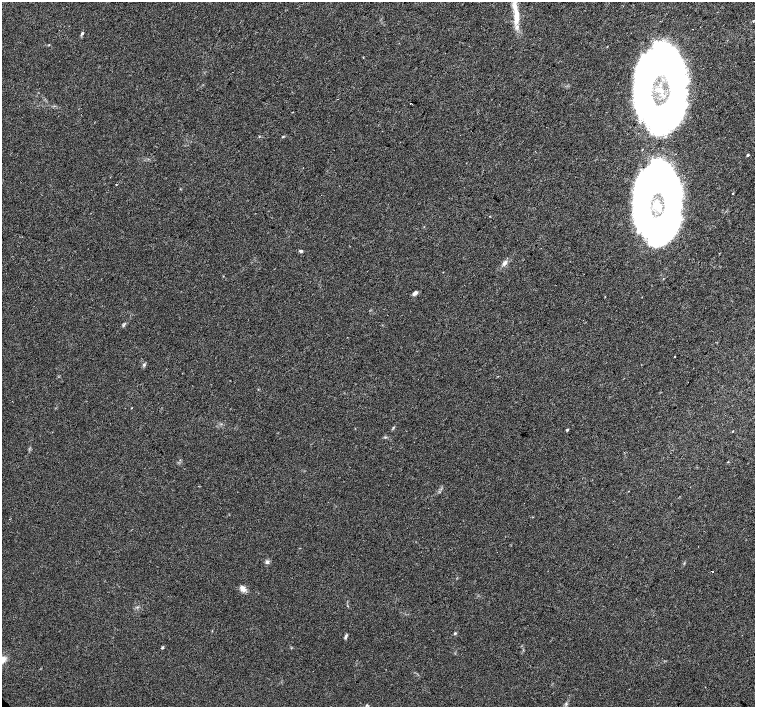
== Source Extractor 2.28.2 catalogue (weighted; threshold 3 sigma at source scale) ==
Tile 10 of 4 x 4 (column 2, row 3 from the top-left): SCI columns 1506-3010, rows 1562-2970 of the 6026 x 6006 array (HDU 1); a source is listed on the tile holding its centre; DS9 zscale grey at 2 x 2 block average (1 PNG px = mean of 2 x 2 image px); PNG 757 x 709 px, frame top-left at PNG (2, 2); no overlay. Shown black and unused: <1% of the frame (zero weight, under 2 of 3 exposures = <1% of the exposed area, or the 3 px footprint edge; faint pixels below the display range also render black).
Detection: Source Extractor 2.28.2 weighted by HDU 2 'WHT'; one run over the whole footprint, this tile lists its part. Background 0.0278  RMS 0.0046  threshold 0.0205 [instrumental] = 3 sigma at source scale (4.5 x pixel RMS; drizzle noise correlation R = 1.50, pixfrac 1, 0.0396/0.0396 arcsec/px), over >= 5 px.
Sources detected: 36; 4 inside a brighter object's white glare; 1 cosmic-ray / hot-pixel residue — not listed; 3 inside a brighter listed object's ellipse — not listed separately; the other 28 listed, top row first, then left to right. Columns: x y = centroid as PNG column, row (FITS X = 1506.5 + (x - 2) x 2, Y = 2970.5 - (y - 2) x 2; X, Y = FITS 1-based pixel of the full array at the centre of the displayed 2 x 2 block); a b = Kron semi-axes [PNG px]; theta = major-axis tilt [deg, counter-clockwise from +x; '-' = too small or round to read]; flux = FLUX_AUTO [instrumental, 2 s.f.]
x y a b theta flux
516 16 20 7 88 18
82 33 5 3 - 1.6
49 45 3 2 - 0.6
675 65 68 20 -81 190
647 112 34 18 -35 160
748 155 3 2 - 1.3
116 184 2 2 - 0.72
644 187 57 27 62 280
732 193 2 2 - 13
301 251 5 3 - 1.6
505 263 8 5 56 3.8
415 293 6 4 38 3.5
674 357 2 2 - 1.2
144 365 4 3 - 1.3
132 408 2 2 - 0.81
393 427 4 2 - 0.94
567 430 3 3 - 1.2
733 431 3 2 - 0.45
728 462 2 2 - 0.47
628 491 2 2 - 1
267 562 5 3 - 1.8
712 571 2 2 - 1.1
242 588 9 6 -47 4.9
455 633 3 3 - 1
346 636 8 3 72 1.8
162 647 4 3 - 1.3
566 704 4 2 - 1
366 705 4 3 - 0.98
Isophote crosses this tile's border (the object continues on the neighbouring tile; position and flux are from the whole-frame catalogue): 1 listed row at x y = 516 16
Diffuse or blended objects may show on this block-average render without a row.